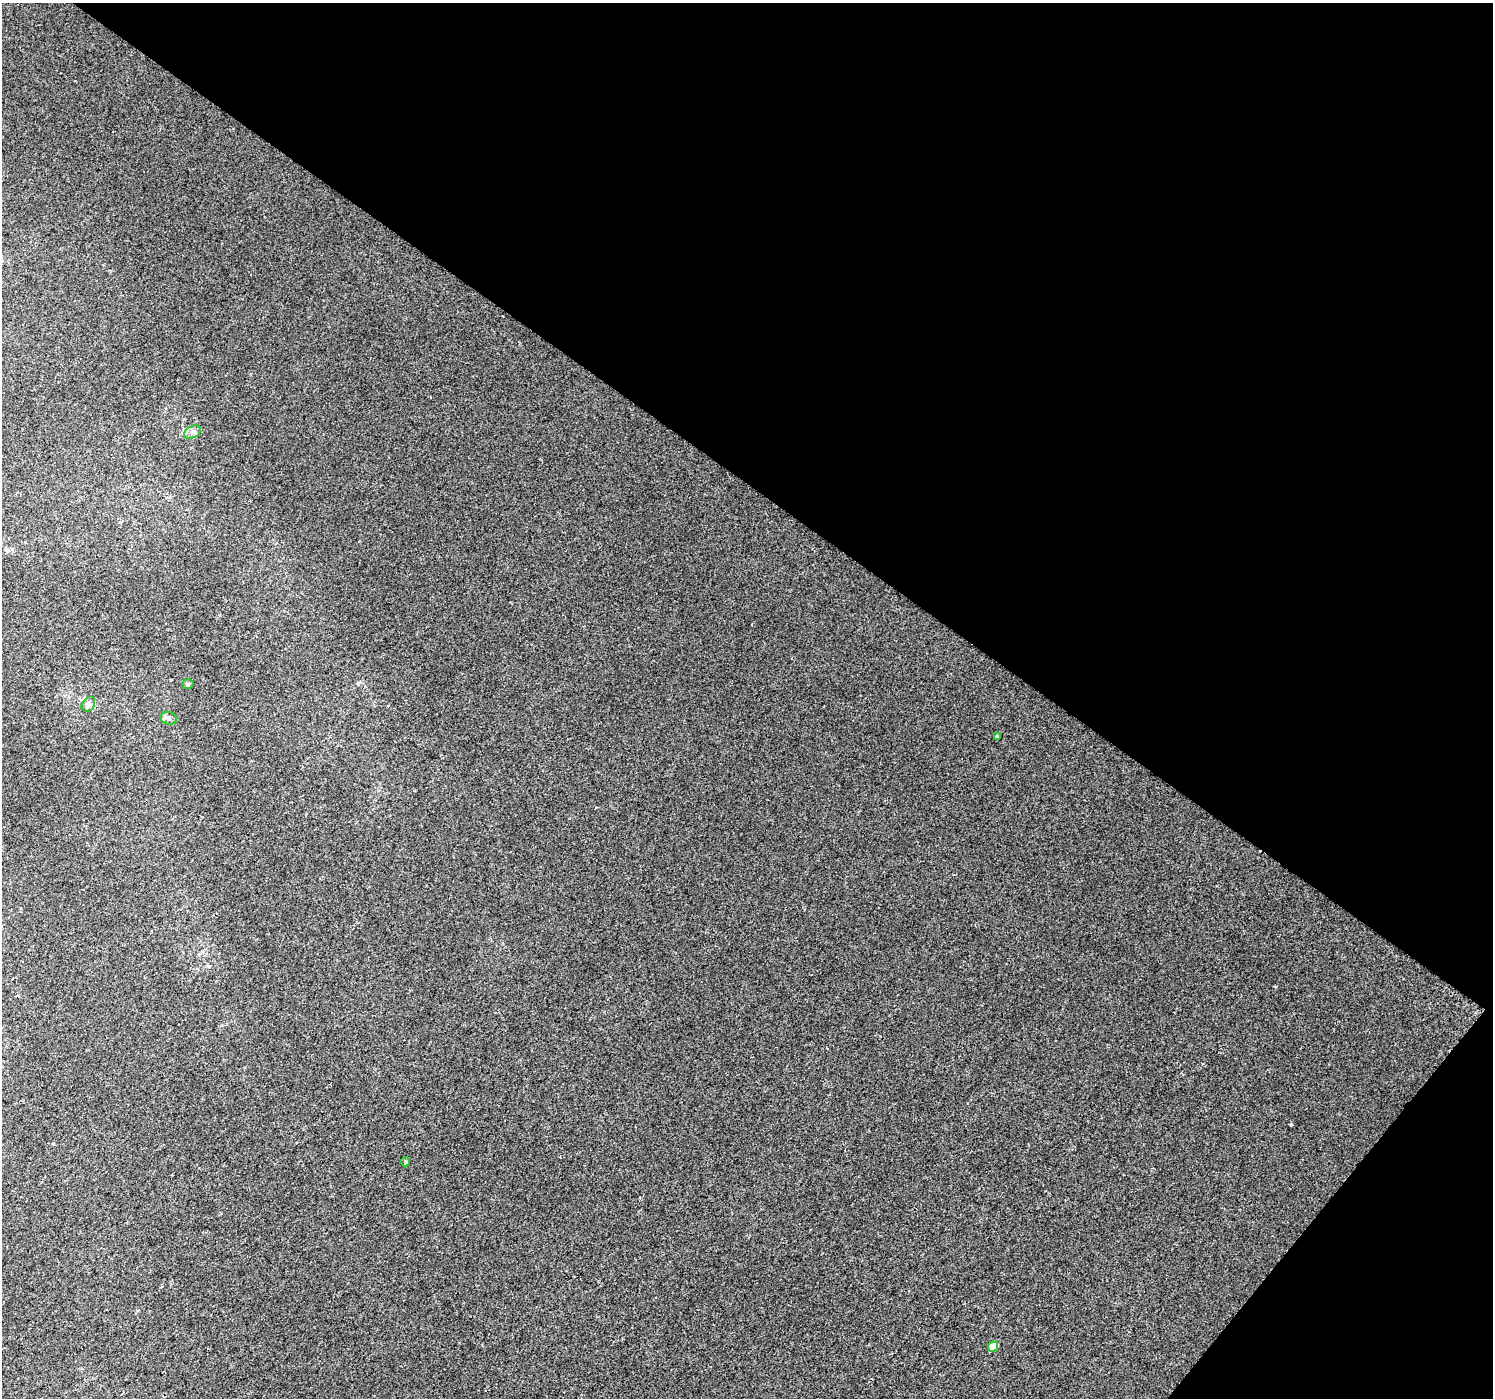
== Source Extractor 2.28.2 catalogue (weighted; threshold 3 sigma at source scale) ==
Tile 8 of 4 x 4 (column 4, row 2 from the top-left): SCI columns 4478-5968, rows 3040-4435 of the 5973 x 6013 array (HDU 1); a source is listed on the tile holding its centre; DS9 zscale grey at full resolution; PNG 1495 x 1400 px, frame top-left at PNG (2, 3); each listed source drawn as its Kron ellipse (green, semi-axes under 4 px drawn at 4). Shown black and unused: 38% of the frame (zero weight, under 2 of 3 exposures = <1% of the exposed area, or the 3 px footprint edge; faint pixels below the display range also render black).
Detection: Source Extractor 2.28.2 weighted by HDU 2 'WHT'; one run over the whole footprint, this tile lists its part. Background 0.011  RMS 0.01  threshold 0.0457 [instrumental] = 3 sigma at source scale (4.5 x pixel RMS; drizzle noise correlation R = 1.50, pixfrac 1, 0.0396/0.0396 arcsec/px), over >= 5 px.
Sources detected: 9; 2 cosmic-ray / hot-pixel residue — neither listed nor drawn; the other 7 listed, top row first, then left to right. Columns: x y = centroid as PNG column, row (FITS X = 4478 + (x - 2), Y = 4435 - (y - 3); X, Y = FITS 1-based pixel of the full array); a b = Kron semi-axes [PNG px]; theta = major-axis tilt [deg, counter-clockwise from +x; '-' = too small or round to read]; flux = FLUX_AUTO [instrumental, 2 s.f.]
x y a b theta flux
193 432 9 6 27 3.4
188 684 6 4 14 1.7
88 704 8 6 58 3
168 718 8 6 -16 2.7
997 736 4 3 - 0.8
406 1162 4 3 - 4.1
993 1347 5 5 - 14